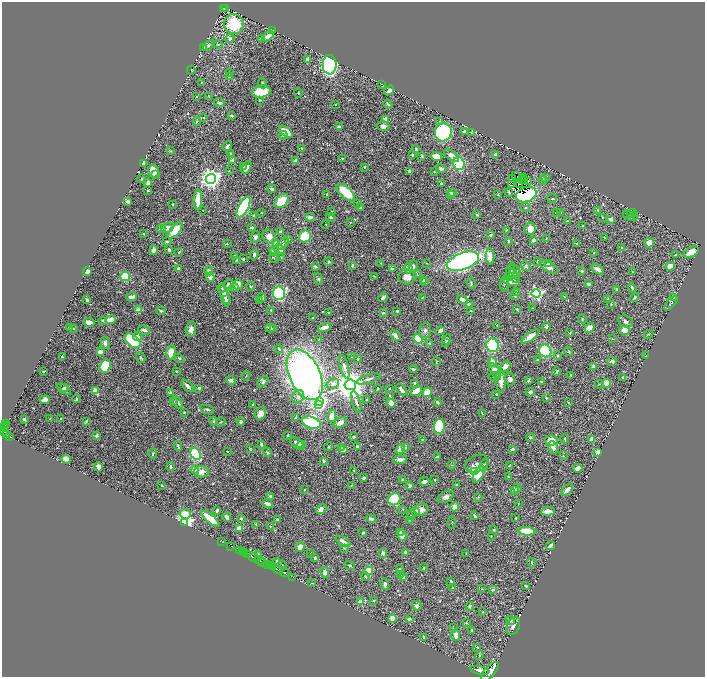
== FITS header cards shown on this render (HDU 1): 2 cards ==
NAXIS1  =                 1406
NAXIS2  =                 1349

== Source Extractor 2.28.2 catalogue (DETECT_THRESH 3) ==
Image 1406 x 1349 px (HDU 1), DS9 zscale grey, zoomed out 1/2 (1 PNG px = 2 x 2 image px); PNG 707 x 679 px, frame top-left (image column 2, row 1349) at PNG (2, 2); each listed source drawn as its Kron ellipse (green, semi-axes under 4 px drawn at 4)
Background 0.489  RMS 0.012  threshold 0.0359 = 3 sigma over >= 5 px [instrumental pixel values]
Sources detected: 717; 48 cannot appear on this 1/2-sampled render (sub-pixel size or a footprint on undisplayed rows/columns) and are neither listed nor drawn; of the other 669, the 500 brightest by FLUX_AUTO listed and drawn (169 fainter detections omitted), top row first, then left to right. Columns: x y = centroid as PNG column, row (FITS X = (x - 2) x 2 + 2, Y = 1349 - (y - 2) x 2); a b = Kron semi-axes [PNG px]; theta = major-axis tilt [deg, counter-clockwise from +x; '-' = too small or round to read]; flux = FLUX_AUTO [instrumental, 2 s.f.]
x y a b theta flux
225 8 3 1 - 42
223 9 4 2 - 60
234 24 10 9 - 76
272 31 4 2 - 2.4
268 36 6 3 37 18
261 38 3 3 - 1.5
230 39 5 4 - 7
218 44 4 3 - 2.7
208 45 6 4 50 7
203 48 3 2 - 2.8
307 59 3 2 - 15
330 65 10 7 88 650
191 70 4 2 - 1.8
229 72 3 2 - 1.4
229 77 4 3 - 7.5
202 82 2 2 - 1.6
263 83 5 4 - 5.2
381 84 2 1 - 2.4
389 90 5 3 - 11
261 92 9 6 8 94
298 93 5 3 - 2.9
209 96 4 2 - 1.4
196 97 2 2 - 2.5
260 100 3 3 - 2.8
219 103 6 3 -15 5.8
388 104 5 2 - 3.9
335 105 2 2 - 1.4
232 116 3 2 - 5.8
204 118 3 3 - 2.4
386 119 3 3 - 18
197 121 4 3 - 2.9
440 121 4 3 - 2.5
383 126 6 5 - 11
339 127 3 3 - 8.8
286 132 8 4 -38 50
443 132 9 8 - 360
465 132 3 3 - 10
471 132 2 2 - 1.7
283 136 4 3 - 3.3
227 146 5 2 - 5.9
301 148 3 2 - 1.5
416 149 3 3 - 4.6
171 151 3 3 - 1.7
231 154 4 3 - 2.5
495 154 3 3 - 3.6
412 155 4 3 - 2.5
451 155 9 4 -38 21
422 156 4 3 - 3.4
436 156 6 4 -12 38
342 158 4 2 - 2.2
233 160 2 2 - 32
296 160 4 3 - 11
144 163 3 3 - 11
459 164 6 5 - 120
244 167 3 2 - 1.9
247 167 7 4 58 11
364 167 3 2 - 1.5
441 169 5 3 - 9.3
153 171 6 5 - 37
229 171 3 3 - 1.4
409 171 3 2 - 8.3
434 172 2 2 - 1.5
156 175 4 3 - 19
516 175 3 1 - 1.5
524 177 2 1 - 2.6
545 177 4 3 - 2.6
142 179 4 4 - 2.9
211 179 5 5 - 1900
513 179 3 1 - 3.1
523 180 2 1 - 1.5
525 180 3 1 - 2.9
543 180 4 4 - 3.8
529 181 2 2 - 15
148 183 3 3 - 9.8
441 183 3 2 - 4.6
512 185 2 1 - 3.4
519 185 2 1 - 1.7
272 189 4 3 - 6.4
148 191 2 2 - 2.1
346 192 12 5 -42 83
509 192 4 3 - 3.9
452 193 4 3 - 11
327 195 2 2 - 5.5
450 195 3 3 - 2.6
498 195 3 3 - 1.9
526 195 10 7 21 250
552 198 5 3 - 2.7
198 200 10 4 89 43
127 201 3 3 - 10
281 201 8 5 46 70
358 203 4 3 - 3.1
173 204 2 2 - 2.5
243 207 11 5 63 360
360 207 3 3 - 5.7
525 208 4 3 - 2.8
203 210 2 2 - 1.5
598 210 4 3 - 2.7
332 211 2 2 - 2.2
261 212 3 3 - 1.8
556 212 3 3 - 1.7
560 212 4 3 - 2.1
632 213 5 1 - 1.5
477 215 4 2 - 2.2
253 216 4 3 - 2.7
629 216 6 3 -34 3
633 216 5 3 - 4.1
310 217 5 3 - 9.3
330 217 5 3 - 3.4
602 217 3 2 - 2.1
611 219 3 2 - 17
568 221 4 2 - 1.5
350 222 3 2 - 1.8
326 224 3 3 - 2.1
583 226 2 2 - 1.9
252 227 3 2 - 6.6
168 228 7 4 32 13
161 229 4 3 - 7.3
530 229 6 5 - 22
175 230 10 4 49 65
506 230 2 2 - 2.5
280 231 4 2 - 3.5
144 234 2 2 - 3
490 235 2 2 - 7.5
305 236 6 6 - 90
255 237 6 4 68 6.9
269 237 7 6 - 17
605 238 3 3 - 3.2
288 239 4 3 - 1.6
546 239 3 2 - 1.5
534 240 3 3 - 6.9
167 241 5 3 - 4.5
508 241 3 2 - 1.9
649 243 5 5 - 23
227 244 2 2 - 1.8
276 244 3 2 - 51
283 244 7 4 46 4.4
577 244 3 3 - 2.4
622 247 4 3 - 2.9
279 249 6 3 -31 21
153 250 5 3 - 10
169 250 4 3 - 7.2
274 251 5 4 - 19
179 252 3 2 - 3.3
691 252 8 4 28 32
594 253 3 3 - 1.7
676 254 4 3 - 1.8
234 255 3 3 - 1.7
254 255 4 3 - 6.9
490 256 8 4 -85 32
281 257 3 3 - 1.8
274 258 5 2 - 1.8
243 259 3 2 - 1.9
237 260 3 3 - 2.9
463 261 17 8 20 790
537 261 3 2 - 2
329 262 4 4 - 3.1
381 263 3 2 - 1.9
427 263 3 2 - 1.5
548 263 3 3 - 4.9
352 265 4 3 - 4.1
315 266 3 3 - 5
526 266 5 4 - 5.4
670 266 5 4 - 24
413 267 6 4 89 6.8
549 267 10 4 -31 18
179 268 2 2 - 24
408 268 5 3 - 45
392 269 3 3 - 5.4
597 269 7 3 -31 12
209 271 4 4 - 8.2
510 271 9 4 74 8.5
515 271 8 4 -56 6
582 271 3 3 - 3.5
87 272 4 4 - 12
632 272 4 2 - 1.4
417 274 3 3 - 2
125 276 5 4 - 100
374 276 4 2 - 2
514 276 7 3 -70 3.7
210 277 4 4 - 15
407 277 8 7 - 22
319 279 5 4 - 4
424 280 3 2 - 3.9
512 281 8 4 -11 26
425 282 3 3 - 4.5
471 283 6 3 -80 2.9
228 284 5 4 - 7.3
238 284 5 5 - 30
505 284 8 3 87 3
588 284 3 2 - 7.4
251 286 4 3 - 2.7
222 288 4 3 - 2.4
234 288 4 4 - 5
632 288 4 2 - 5.9
616 289 2 2 - 2.8
517 292 4 3 - 5.2
279 293 6 6 - 340
536 293 4 4 - 520
224 295 12 3 -75 26
515 296 3 3 - 4.8
564 296 3 2 - 1.9
131 297 5 3 - 11
383 297 5 3 - 7.6
422 297 2 2 - 1.8
262 298 4 4 - 7.9
635 298 5 2 - 4.4
674 298 2 2 - 4.3
226 299 2 2 - 3.2
608 299 3 3 - 3.2
87 300 3 2 - 4.5
462 300 5 3 - 13
259 301 2 2 - 11
671 303 9 3 47 2.8
469 304 4 3 - 6.7
611 304 3 2 - 2.1
532 308 2 2 - 1.6
517 309 3 3 - 2.6
139 310 3 3 - 26
271 310 3 2 - 2.6
161 311 4 3 - 4
397 311 2 2 - 3
471 311 2 2 - 1.4
383 312 3 3 - 3.1
329 313 4 2 - 2.6
313 318 3 2 - 3
583 319 4 3 - 2.1
110 320 5 3 - 38
103 321 4 4 - 2.2
89 322 5 4 - 14
626 322 7 5 -26 7
497 325 2 2 - 1.5
546 326 4 3 - 7.3
69 327 4 2 - 1.7
324 327 6 3 15 26
73 328 3 3 - 2.5
270 328 5 3 - 6.9
589 328 5 4 - 18
191 329 7 5 82 13
274 329 3 3 - 3.3
144 330 6 3 -17 8.8
425 330 8 6 75 8.4
625 330 5 4 - 38
440 331 4 3 - 12
570 333 3 2 - 2.7
649 334 5 3 - 2.6
395 336 6 3 -44 17
530 336 10 4 35 28
137 337 4 3 - 18
319 339 3 3 - 1.4
418 339 5 4 - 65
447 339 5 3 - 6.2
612 339 3 2 - 1.7
133 341 9 5 -40 210
445 342 3 2 - 1.9
105 343 6 4 -82 12
430 343 3 2 - 5.9
493 345 7 6 - 260
279 349 4 2 - 3.2
100 351 3 3 - 11
545 351 6 6 - 180
569 351 4 2 - 2.5
171 352 7 5 81 40
557 356 3 2 - 3.9
646 356 4 2 - 2.9
62 357 2 2 - 3.6
352 357 3 2 - 1.4
141 358 5 3 - 3.5
179 358 6 4 -37 4
358 359 3 2 - 2.4
538 360 3 2 - 1.7
612 361 5 3 - 7
436 362 4 2 - 1.8
493 362 5 3 - 22
105 366 7 5 67 77
505 366 6 4 44 12
344 367 12 4 -75 11
593 367 3 3 - 12
413 369 4 2 - 3.9
495 370 8 4 -57 21
44 371 3 2 - 2.9
176 371 2 2 - 2
557 372 4 3 - 3.8
305 375 27 15 -65 2000
571 375 3 2 - 2.8
246 376 4 2 - 1.8
495 377 6 4 -1 4.5
623 377 3 2 - 2.6
368 379 12 3 16 9
510 379 6 5 - 8.7
231 380 5 3 - 9.5
528 380 4 2 - 4.8
501 381 11 5 -86 26
263 382 6 4 43 7.2
541 382 3 3 - 3.4
414 383 2 2 - 3.8
606 383 4 4 - 30
333 384 6 4 27 11
599 384 4 3 - 2.5
350 385 5 5 - 6000
187 386 7 3 -44 11
65 387 3 2 - 2.9
199 388 3 2 - 4.5
378 388 4 2 - 2.1
389 388 2 2 - 2.3
64 389 8 3 -31 5
402 390 7 3 -48 8.8
95 391 4 3 - 41
416 391 6 4 37 47
427 392 5 3 - 59
530 392 4 3 - 7
170 393 4 3 - 2.8
496 394 3 2 - 1.5
390 396 3 3 - 2
298 397 7 5 56 8
546 398 4 2 - 2.3
76 399 4 2 - 3.8
367 399 4 3 - 1.9
45 400 5 4 - 20
319 401 4 3 - 180
174 402 3 2 - 1.9
356 402 11 3 -73 7.3
437 402 4 3 - 5.5
568 402 3 2 - 1.8
178 403 7 3 -55 4.6
391 403 4 4 - 23
318 404 4 3 - 140
253 405 4 2 - 3.2
207 409 7 3 -17 4.4
184 412 2 2 - 2.2
260 413 7 5 55 20
482 414 4 2 - 1.9
332 416 6 4 77 36
295 418 3 3 - 5
24 419 3 2 - 5.8
50 419 3 2 - 2.1
61 419 2 2 - 4.2
86 421 3 2 - 3.4
213 421 4 3 - 2.9
221 422 5 3 - 2.5
241 422 4 3 - 7.2
6 423 2 1 - 10
311 423 9 5 -18 330
340 423 7 5 22 11
5 425 2 1 - 20
439 426 7 5 81 160
4 428 2 1 - 16
3 432 4 3 - 400
7 435 2 2 - 110
288 435 3 3 - 2.5
9 436 3 1 - 110
96 436 3 2 - 8.4
354 437 4 3 - 4.8
530 437 4 3 - 4.3
423 439 4 2 - 1.6
565 439 4 2 - 3
592 439 4 3 - 19
551 440 6 5 - 40
297 443 7 3 -28 8.1
261 444 3 2 - 5.3
178 446 5 3 - 5
301 446 5 3 - 16
329 446 4 3 - 2.5
341 447 4 3 - 3.1
357 447 2 2 - 5.5
553 447 6 5 - 11
406 448 3 3 - 2.4
250 449 2 2 - 16
400 449 5 3 - 36
512 449 4 3 - 9.1
344 450 4 3 - 5.9
227 451 2 2 - 2.1
267 452 4 3 - 2.8
598 452 3 3 - 14
153 453 5 3 - 2.4
195 454 6 4 -54 150
563 456 3 2 - 1.5
437 457 3 2 - 7.9
66 459 5 3 - 14
400 460 7 4 4 13
324 461 2 2 - 11
477 464 12 8 24 12
452 465 4 3 - 2
484 465 6 4 66 5.3
509 465 3 2 - 1.5
98 467 4 3 - 20
170 467 4 3 - 6.4
578 468 4 3 - 32
195 469 4 4 - 22
354 471 3 3 - 2.7
475 471 4 3 - 460
201 472 7 5 -2 17
479 474 9 4 63 48
509 477 3 2 - 1.8
364 478 3 2 - 6.2
403 480 3 2 - 2.8
435 480 2 2 - 2.6
424 481 5 3 - 8.9
162 485 3 2 - 2.1
351 485 2 2 - 2.1
456 485 3 3 - 1.8
409 486 4 3 - 5.8
517 488 4 3 - 3.4
305 489 2 2 - 2
514 490 2 2 - 37
567 490 7 3 43 16
271 496 3 3 - 7.6
446 497 8 5 27 11
478 497 3 3 - 1.8
394 499 6 6 - 150
267 504 6 3 -26 11
518 504 3 3 - 1.4
455 507 4 3 - 27
321 509 6 4 42 11
403 509 3 3 - 2.1
422 509 7 6 - 17
217 510 3 2 - 6.2
416 511 4 3 - 14
548 511 7 4 7 19
185 514 5 5 - 63
411 515 5 3 - 3.8
475 516 4 2 - 6.9
227 517 5 3 - 12
241 518 2 2 - 13
515 518 2 2 - 2.3
210 519 11 4 -40 56
277 519 3 3 - 3
371 519 5 3 - 8.2
409 520 3 2 - 1.6
185 522 4 3 - 1200
452 523 6 2 88 1.5
256 524 3 3 - 1.6
270 526 2 2 - 1.6
240 528 4 3 - 49
494 530 4 4 - 2.6
527 531 8 3 -4 95
363 533 3 2 - 4.8
400 533 2 2 - 7
402 535 5 3 - 27
491 536 3 2 - 1.9
343 541 8 3 -30 12
221 542 3 1 - 8.2
550 545 5 2 - 8.7
231 546 2 2 - 24
300 547 5 4 - 15
344 548 3 2 - 1.6
239 551 2 2 - 45
242 552 2 2 - 220
405 552 3 2 - 5.4
245 553 3 2 - 350
311 553 3 2 - 1.8
383 553 5 3 - 7.6
466 553 3 2 - 1.6
248 555 3 2 - 170
259 555 4 3 - 5.4
254 557 5 2 - 980
315 557 3 2 - 3.8
260 560 5 2 - 280
277 561 4 3 - 5.5
263 562 3 1 - 190
532 563 5 3 - 2.5
267 564 3 2 - 380
282 565 4 2 - 1.6
349 565 5 3 - 3.2
270 566 2 2 - 77
273 567 3 2 - 87
424 568 4 3 - 3
400 569 3 3 - 1.7
278 570 5 2 - 620
369 571 4 4 - 47
325 572 5 4 - 8.6
284 573 4 2 - 530
401 575 3 3 - 6
293 577 2 1 - 23
365 577 4 3 - 3.4
404 578 3 3 - 15
451 581 3 2 - 4.4
312 583 2 2 - 1.8
385 584 6 3 -81 7.3
526 586 3 2 - 5.9
452 588 3 3 - 2
482 589 4 2 - 1.6
493 590 3 3 - 5.3
374 600 2 2 - 6.7
361 602 3 2 - 47
417 606 5 4 - 11
470 606 4 3 - 3
482 612 3 2 - 1.4
392 618 2 2 - 41
409 619 3 3 - 6.7
510 620 5 4 - 9.9
466 623 3 3 - 1.6
513 626 10 6 66 14
453 628 3 2 - 1.4
471 630 4 3 - 3.6
456 635 6 4 -85 11
423 637 3 2 - 4.1
477 647 4 3 - 1.9
479 655 4 3 - 2.7
480 670 9 4 -11 2200
490 672 12 5 50 3500
At the frame edge (FLAGS 8, measured only in part): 1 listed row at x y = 3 432
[169 fainter detections neither listed nor drawn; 48 sub-pixel or undisplayed-footprint detections neither listed nor drawn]